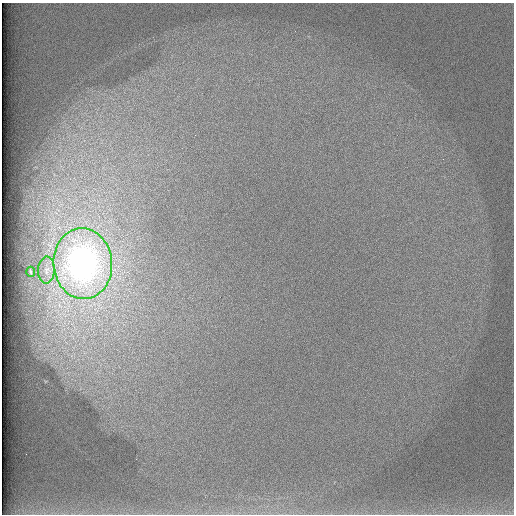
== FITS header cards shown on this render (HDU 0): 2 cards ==
NAXIS1  =                  512 /
NAXIS2  =                  512 /

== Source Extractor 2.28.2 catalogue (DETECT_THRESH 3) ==
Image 512 x 512 px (HDU 0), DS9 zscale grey, 1 PNG px = 1 image px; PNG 516 x 516 px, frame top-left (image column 1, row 512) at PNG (2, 3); each listed source drawn as its Kron ellipse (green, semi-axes under 4 px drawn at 4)
Background 98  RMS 2.9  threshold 8.57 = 3 sigma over >= 5 px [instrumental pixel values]
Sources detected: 3; all 3 listed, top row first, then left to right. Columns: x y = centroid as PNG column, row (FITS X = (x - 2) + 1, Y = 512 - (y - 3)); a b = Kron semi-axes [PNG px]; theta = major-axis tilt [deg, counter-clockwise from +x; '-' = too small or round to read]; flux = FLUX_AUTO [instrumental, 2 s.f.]
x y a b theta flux
83 264 35 29 -86 84000
46 270 13 8 87 1400
31 272 5 2 - 230